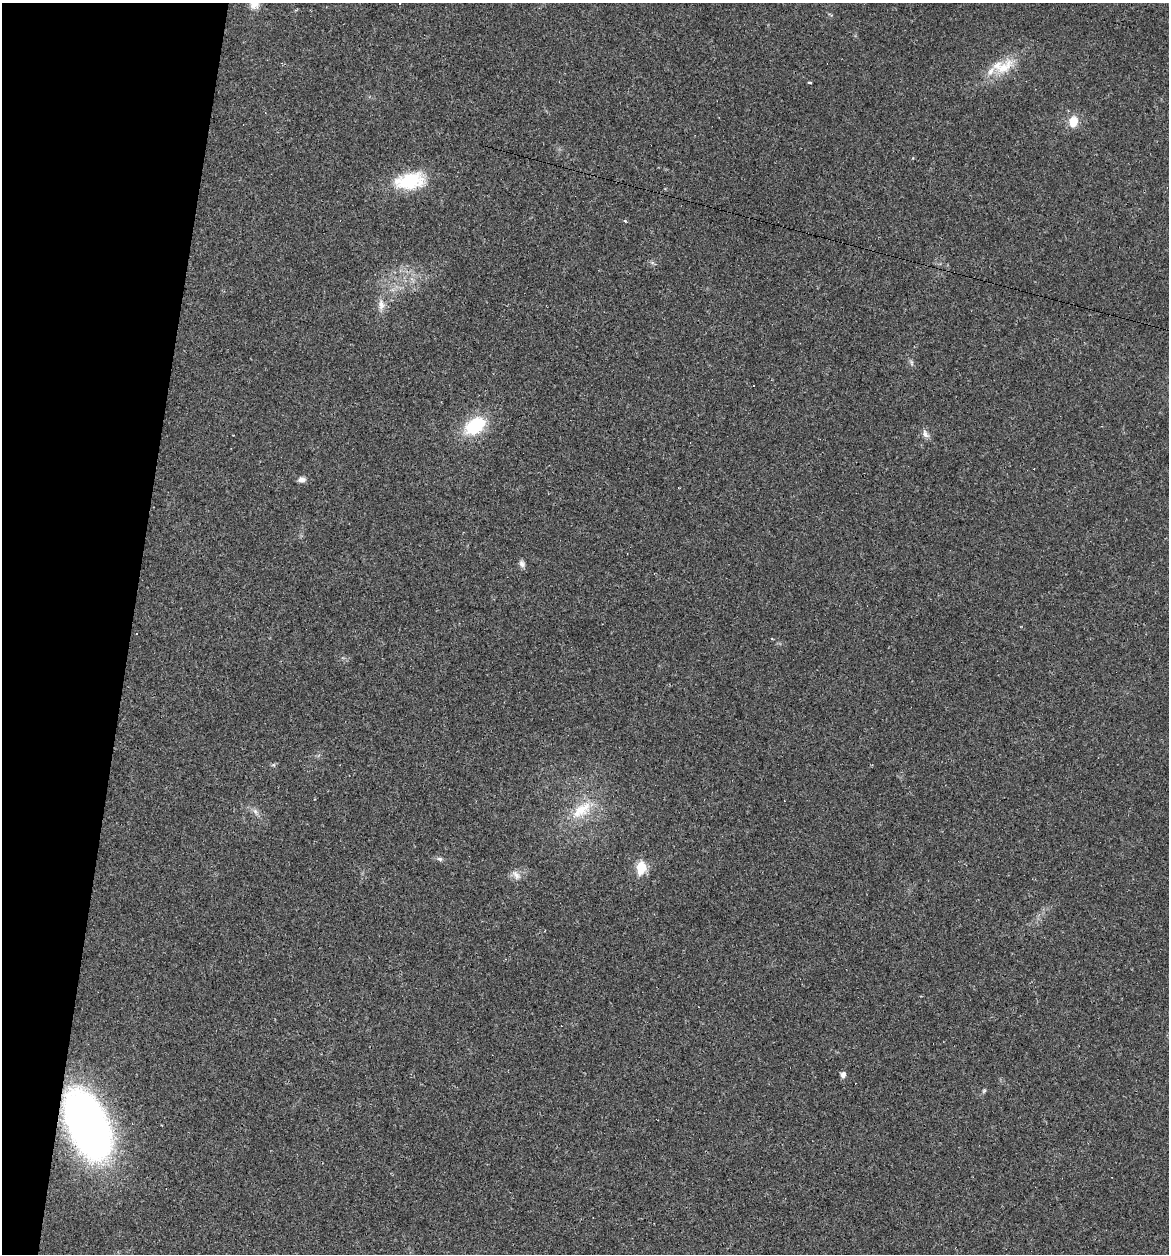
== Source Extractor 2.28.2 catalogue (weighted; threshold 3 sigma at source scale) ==
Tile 9 of 4 x 4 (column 1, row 3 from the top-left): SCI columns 277-1443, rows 1324-2575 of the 5079 x 5086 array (HDU 1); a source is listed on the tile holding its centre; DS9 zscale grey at full resolution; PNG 1171 x 1256 px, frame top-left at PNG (2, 3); no overlay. Shown black and unused: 11% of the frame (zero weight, under 2 of 3 exposures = <1% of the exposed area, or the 3 px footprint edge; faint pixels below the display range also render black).
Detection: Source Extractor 2.28.2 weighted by HDU 2 'WHT'; one run over the whole footprint, this tile lists its part. Background 0.0227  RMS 0.0044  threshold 0.0197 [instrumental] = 3 sigma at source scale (4.5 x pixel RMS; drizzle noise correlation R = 1.50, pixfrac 1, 0.05/0.05 arcsec/px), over >= 5 px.
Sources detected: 28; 5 cosmic-ray / hot-pixel residue — not listed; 2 inside a brighter listed object's ellipse — not listed separately; the other 21 listed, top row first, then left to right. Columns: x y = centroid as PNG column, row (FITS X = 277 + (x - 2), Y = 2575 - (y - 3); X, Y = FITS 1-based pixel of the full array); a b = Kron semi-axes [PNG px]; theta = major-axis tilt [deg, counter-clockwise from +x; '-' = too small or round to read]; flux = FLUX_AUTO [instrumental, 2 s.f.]
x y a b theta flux
254 4 13 12 - 4
1003 68 42 15 39 13
809 82 4 2 - 0.48
1073 121 13 10 80 6.6
410 181 36 18 9 23
625 221 5 3 - 0.42
381 305 17 9 -85 3.7
911 363 10 4 -69 1
475 426 22 14 33 25
925 434 12 8 -56 2.2
302 480 10 7 -4 2
522 564 9 7 -65 1.6
273 765 7 4 18 0.65
581 810 37 18 40 16
255 812 11 5 -66 1.6
440 859 8 6 -16 1.1
641 868 7 5 80 26
516 875 15 9 -48 2.9
843 1075 5 5 - 2.2
984 1090 7 4 63 0.69
87 1125 54 28 -67 290
Overlapping masked pixels (flux is a lower limit): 1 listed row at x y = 87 1125
Isophote crosses this tile's border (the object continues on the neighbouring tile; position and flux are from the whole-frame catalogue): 1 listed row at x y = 254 4